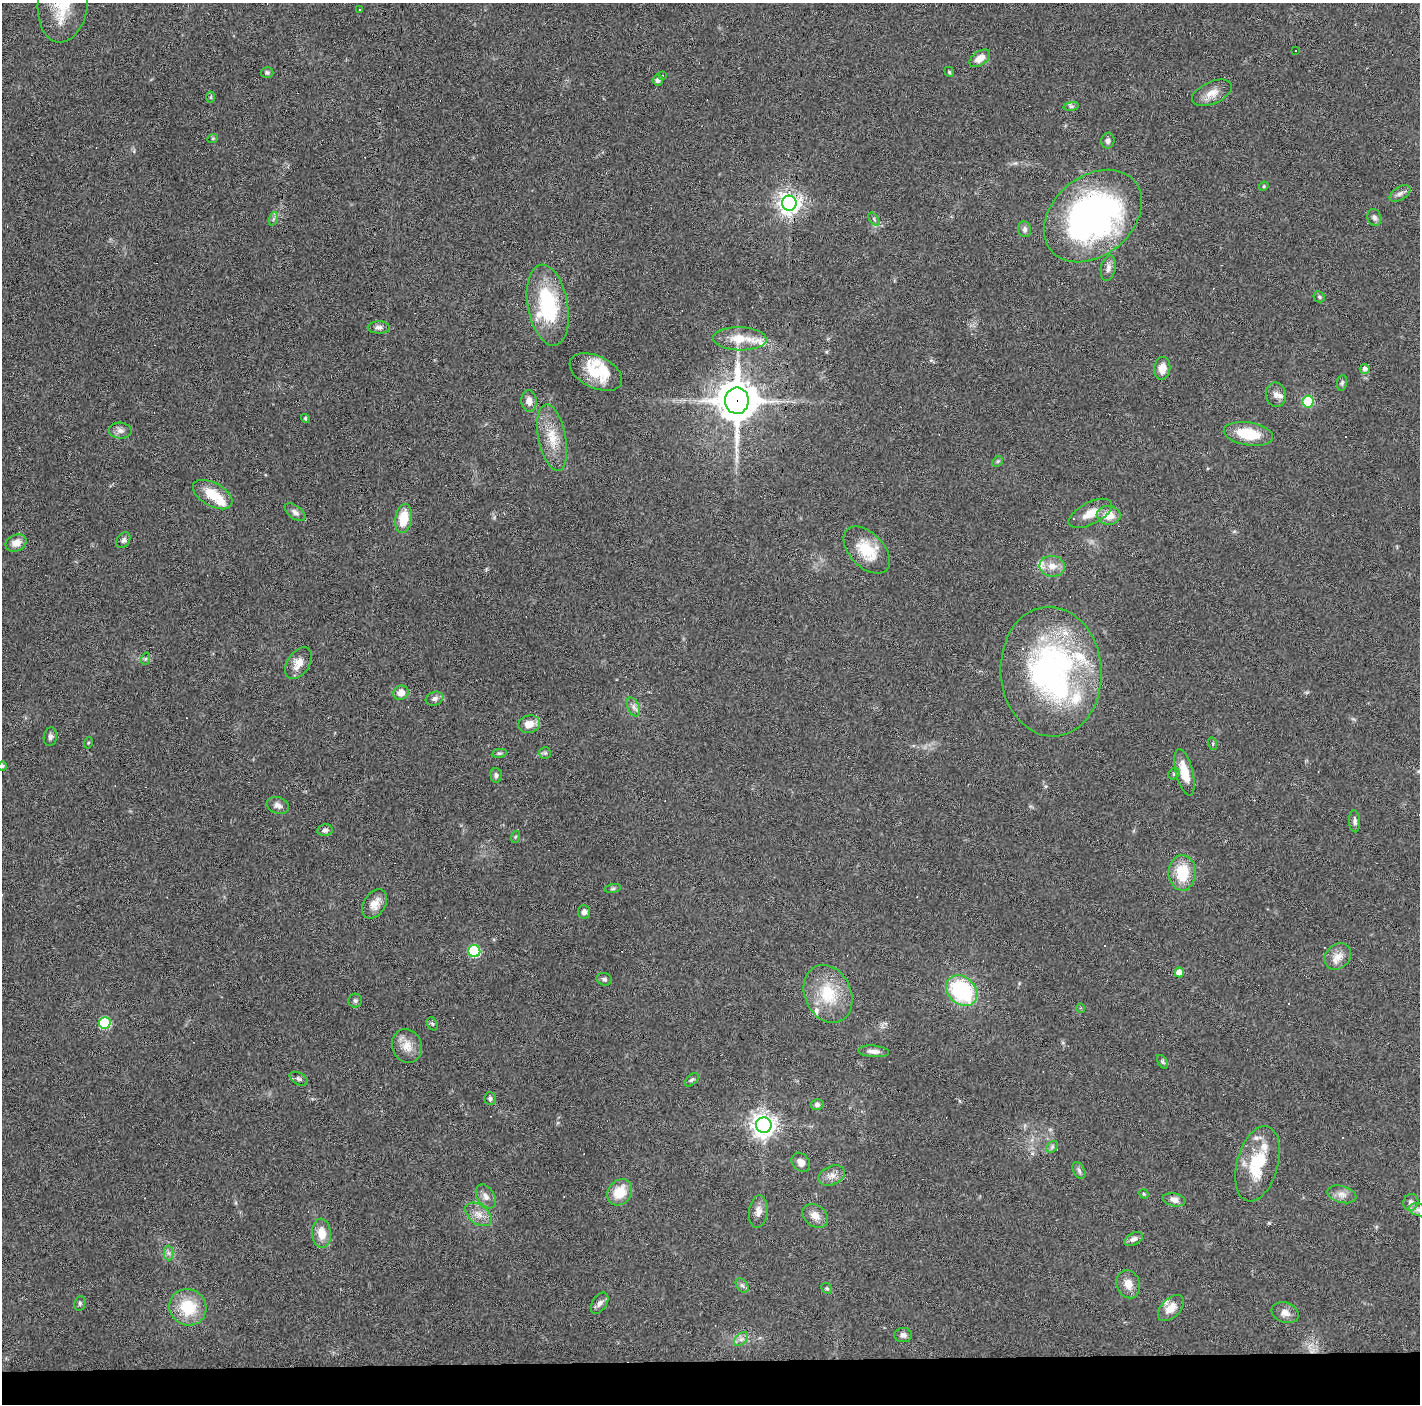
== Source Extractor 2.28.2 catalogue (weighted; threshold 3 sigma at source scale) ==
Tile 8 of 3 x 3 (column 2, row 3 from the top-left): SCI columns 1419-2836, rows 37-1438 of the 4254 x 4279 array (HDU 1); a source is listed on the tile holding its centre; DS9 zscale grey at full resolution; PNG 1422 x 1406 px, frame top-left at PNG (2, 3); each listed source drawn as its Kron ellipse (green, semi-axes under 4 px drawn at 4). Shown black and unused: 3% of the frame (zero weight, under 3 of 6 exposures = <1% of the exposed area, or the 3 px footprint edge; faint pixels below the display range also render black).
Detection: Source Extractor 2.28.2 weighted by HDU 2 'WHT'; one run over the whole footprint, this tile lists its part. Background 0.0399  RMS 0.004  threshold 0.0164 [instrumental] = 3 sigma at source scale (4.09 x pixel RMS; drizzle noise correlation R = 1.36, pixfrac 0.8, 0.05/0.05 arcsec/px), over >= 5 px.
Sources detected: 147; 1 inside a brighter object's white glare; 14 cosmic-ray / hot-pixel residue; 1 long thin detection or spike segment (spike, bleed or trail) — neither listed nor drawn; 13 inside a brighter listed object's ellipse — not listed separately; the other 118 listed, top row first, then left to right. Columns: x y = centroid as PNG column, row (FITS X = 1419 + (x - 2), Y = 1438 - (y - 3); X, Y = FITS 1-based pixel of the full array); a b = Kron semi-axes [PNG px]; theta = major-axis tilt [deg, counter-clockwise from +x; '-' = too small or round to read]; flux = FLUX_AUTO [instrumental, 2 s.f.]
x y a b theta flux
63 4 39 25 83 16
359 10 3 2 - 0.37
1296 50 2 2 - 0.38
980 58 12 7 35 3.7
267 72 6 5 - 0.67
949 72 5 4 - 0.49
663 76 3 3 - 0.53
658 80 5 5 - 1.1
1212 93 21 11 24 4.1
211 97 5 3 - 0.45
1071 106 8 4 8 0.75
213 138 5 3 - 0.34
1108 141 8 6 81 1.3
1264 186 5 4 - 0.38
1400 193 11 6 32 1.4
789 203 7 7 - 250
1093 216 54 39 40 130
1374 218 9 6 -70 1.1
273 219 7 4 71 0.77
874 219 7 4 -54 0.58
1025 229 8 6 -78 1.1
1108 268 13 7 79 1.9
1319 297 6 5 - 0.55
548 305 41 20 -80 31
379 327 11 6 -1 1.4
740 339 27 11 -2 7.8
1162 368 11 8 84 4
1365 369 5 5 - 1.3
596 372 28 16 -26 9.9
1342 383 8 5 81 0.7
1276 395 12 10 -77 2.1
529 401 11 7 -87 2.7
737 401 13 12 - 1100
1308 401 6 5 - 14
305 418 4 4 - 0.64
120 431 11 8 -5 1.9
1248 434 25 11 -9 12
552 438 34 13 -79 9
998 461 6 4 45 0.56
213 495 22 11 -29 8.5
295 512 12 6 -37 1.5
1090 513 24 11 27 5.2
1109 515 12 9 -2 5.1
403 518 14 8 81 8.9
123 540 8 6 56 1.1
16 543 11 8 22 3.3
867 550 28 17 -46 12
1052 566 13 10 -7 3.7
145 659 6 4 71 0.54
298 663 18 11 56 4.2
1051 672 65 50 -86 98
401 693 7 7 - 3.3
435 699 9 6 20 1.2
633 707 10 5 -68 1.4
529 724 11 8 18 4.5
50 737 9 6 80 1.1
88 743 5 3 - 0.39
1213 744 6 4 -72 0.46
499 753 7 4 8 0.58
545 753 6 6 - 0.61
2 766 4 4 - 0.4
1184 772 24 8 -75 7.2
1174 774 6 5 - 0.67
496 775 7 6 - 1
278 805 11 8 -18 1.9
1355 821 11 5 -85 1.3
325 830 7 5 11 1.4
515 837 6 3 71 0.42
1182 873 18 13 89 12
613 889 8 4 8 0.71
374 904 16 11 57 3.8
584 912 7 6 - 1.7
474 951 6 6 - 32
1338 957 14 11 43 3.5
1179 972 5 4 - 4
604 979 8 6 -18 0.93
962 991 17 13 -42 35
828 994 30 23 -65 15
355 1001 7 7 - 0.88
1081 1008 4 4 - 0.49
105 1023 6 6 - 25
432 1024 7 5 -58 0.62
407 1046 17 15 -71 5
874 1051 15 6 -4 1.9
1162 1062 7 4 -57 0.68
299 1079 10 5 -30 0.9
692 1080 8 5 44 0.75
490 1099 6 6 - 0.93
817 1105 6 5 - 1.1
764 1125 8 7 - 320
1052 1147 6 5 - 0.68
801 1162 10 8 -50 2.6
1257 1164 39 20 75 18
1079 1170 9 5 -64 1
832 1176 14 9 22 2.7
620 1192 14 11 52 8.1
1144 1194 5 4 - 0.47
1342 1194 15 8 -15 2.6
486 1196 13 8 -58 2.3
1174 1200 11 6 -11 2
1411 1202 8 7 - 1.8
1419 1210 9 6 -18 1.4
758 1211 16 9 84 2.7
478 1214 15 9 -37 3.4
815 1216 14 10 -38 3.5
322 1233 15 9 -85 5.3
1134 1239 10 6 29 1.6
168 1253 7 5 -89 1.1
1128 1284 14 11 -74 3.8
742 1285 8 5 -53 1
827 1288 6 5 - 0.6
80 1303 7 5 78 0.68
600 1303 12 7 57 1.5
188 1307 19 18 - 14
1171 1308 16 9 45 3.9
1285 1313 14 10 -20 2.8
903 1335 9 7 0 1.7
741 1339 8 5 45 1.2
Overlapping masked pixels (flux is a lower limit): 2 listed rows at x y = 789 203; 737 401
Isophote crosses this tile's border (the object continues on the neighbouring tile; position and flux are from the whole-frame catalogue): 3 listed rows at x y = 63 4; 2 766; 1419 1210